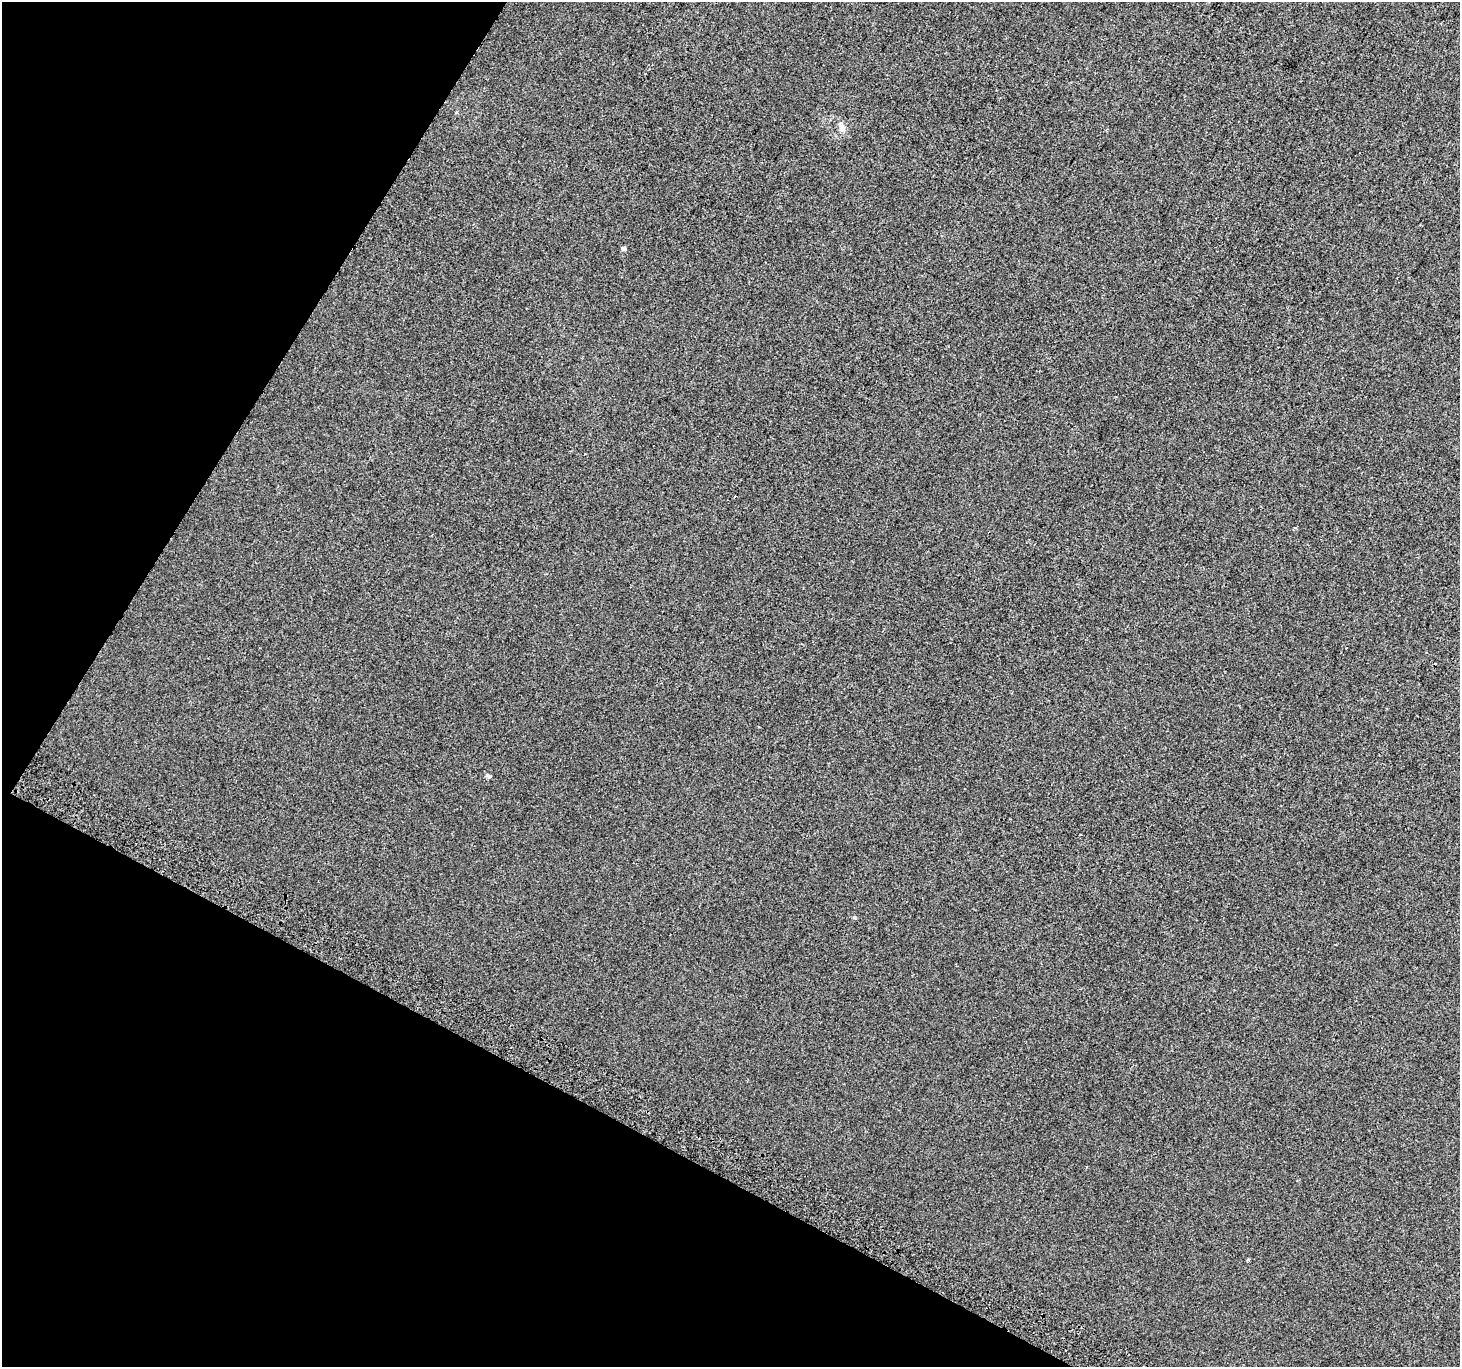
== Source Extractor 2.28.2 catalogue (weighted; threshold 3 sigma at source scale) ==
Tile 9 of 4 x 4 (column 1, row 3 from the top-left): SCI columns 31-1488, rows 1666-3030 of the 5888 x 5996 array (HDU 1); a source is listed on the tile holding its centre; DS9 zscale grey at full resolution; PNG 1462 x 1369 px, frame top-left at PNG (2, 2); no overlay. Shown black and unused: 26% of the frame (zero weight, under 2 of 3 exposures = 2% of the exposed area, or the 3 px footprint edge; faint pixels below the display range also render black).
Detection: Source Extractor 2.28.2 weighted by HDU 2 'WHT'; one run over the whole footprint, this tile lists its part. Background 2.98e-04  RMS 0.0073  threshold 0.0327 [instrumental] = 3 sigma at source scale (4.5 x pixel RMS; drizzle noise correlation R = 1.50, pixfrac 1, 0.0396/0.0396 arcsec/px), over >= 5 px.
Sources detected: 5; all 5 listed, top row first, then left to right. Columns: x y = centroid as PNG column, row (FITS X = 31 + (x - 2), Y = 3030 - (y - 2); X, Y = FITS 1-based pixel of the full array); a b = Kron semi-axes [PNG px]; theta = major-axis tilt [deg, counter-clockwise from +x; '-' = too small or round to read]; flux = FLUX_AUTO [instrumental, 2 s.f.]
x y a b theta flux
842 128 12 8 -87 3.9
623 248 5 4 - 1.6
735 496 3 2 - 0.53
488 776 8 4 -36 1.3
1248 1260 3 2 - 1.2